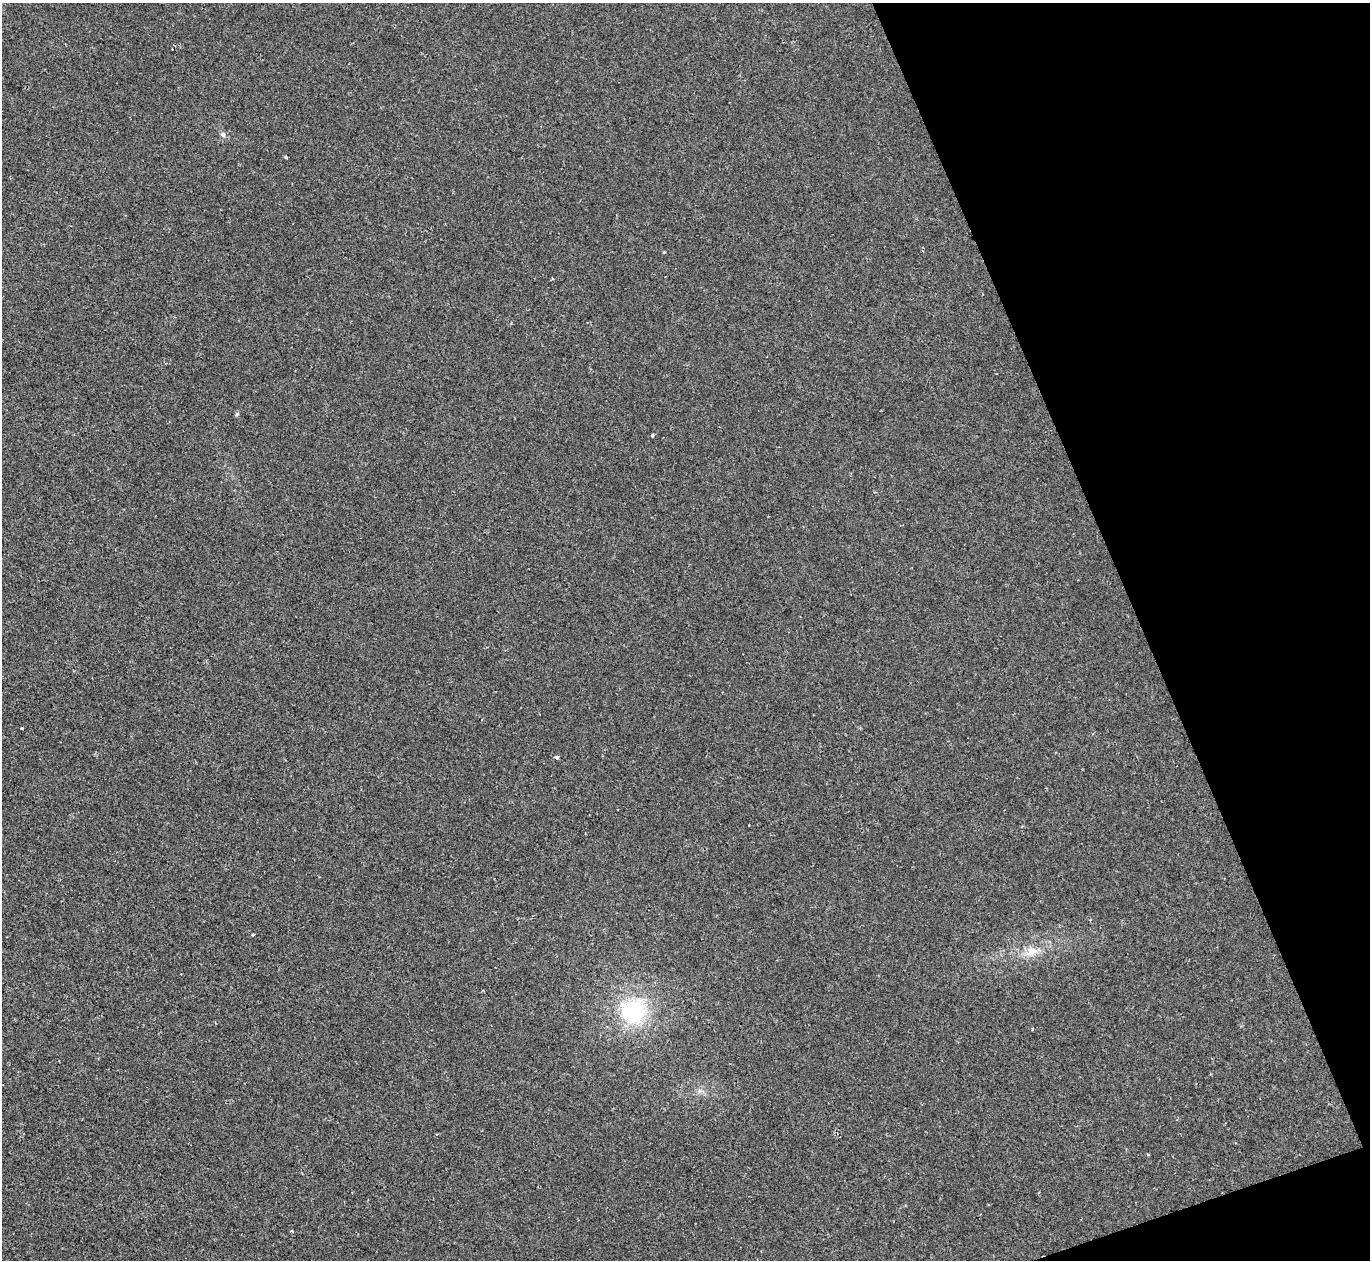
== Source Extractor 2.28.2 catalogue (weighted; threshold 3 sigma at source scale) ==
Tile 12 of 4 x 4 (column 4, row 3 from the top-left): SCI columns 4104-5471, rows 1407-2664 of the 5471 x 5459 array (HDU 1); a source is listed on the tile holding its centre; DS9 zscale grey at full resolution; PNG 1372 x 1262 px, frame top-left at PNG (2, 3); no overlay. Shown black and unused: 18% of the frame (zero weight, under 2 of 3 exposures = <1% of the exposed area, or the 3 px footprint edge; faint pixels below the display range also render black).
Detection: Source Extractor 2.28.2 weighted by HDU 2 'WHT'; one run over the whole footprint, this tile lists its part. Background -4.43e-06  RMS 0.0032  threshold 0.0146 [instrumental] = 3 sigma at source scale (4.5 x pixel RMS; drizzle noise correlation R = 1.50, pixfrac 1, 0.05/0.05 arcsec/px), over >= 5 px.
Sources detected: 11; all 11 listed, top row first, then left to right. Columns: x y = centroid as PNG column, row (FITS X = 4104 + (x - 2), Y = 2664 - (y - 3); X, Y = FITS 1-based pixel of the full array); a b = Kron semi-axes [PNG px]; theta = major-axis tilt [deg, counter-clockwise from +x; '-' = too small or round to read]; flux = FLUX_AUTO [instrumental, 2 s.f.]
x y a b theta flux
223 135 7 5 -42 0.8
664 252 4 3 - 0.24
237 414 5 4 - 0.47
653 435 4 3 - 0.42
22 728 3 2 - 0.58
557 757 3 3 - 1
253 935 4 3 - 0.37
1031 951 17 12 33 4.1
633 1011 30 29 - 25
1032 1029 3 2 - 0.32
291 1231 3 3 - 0.3